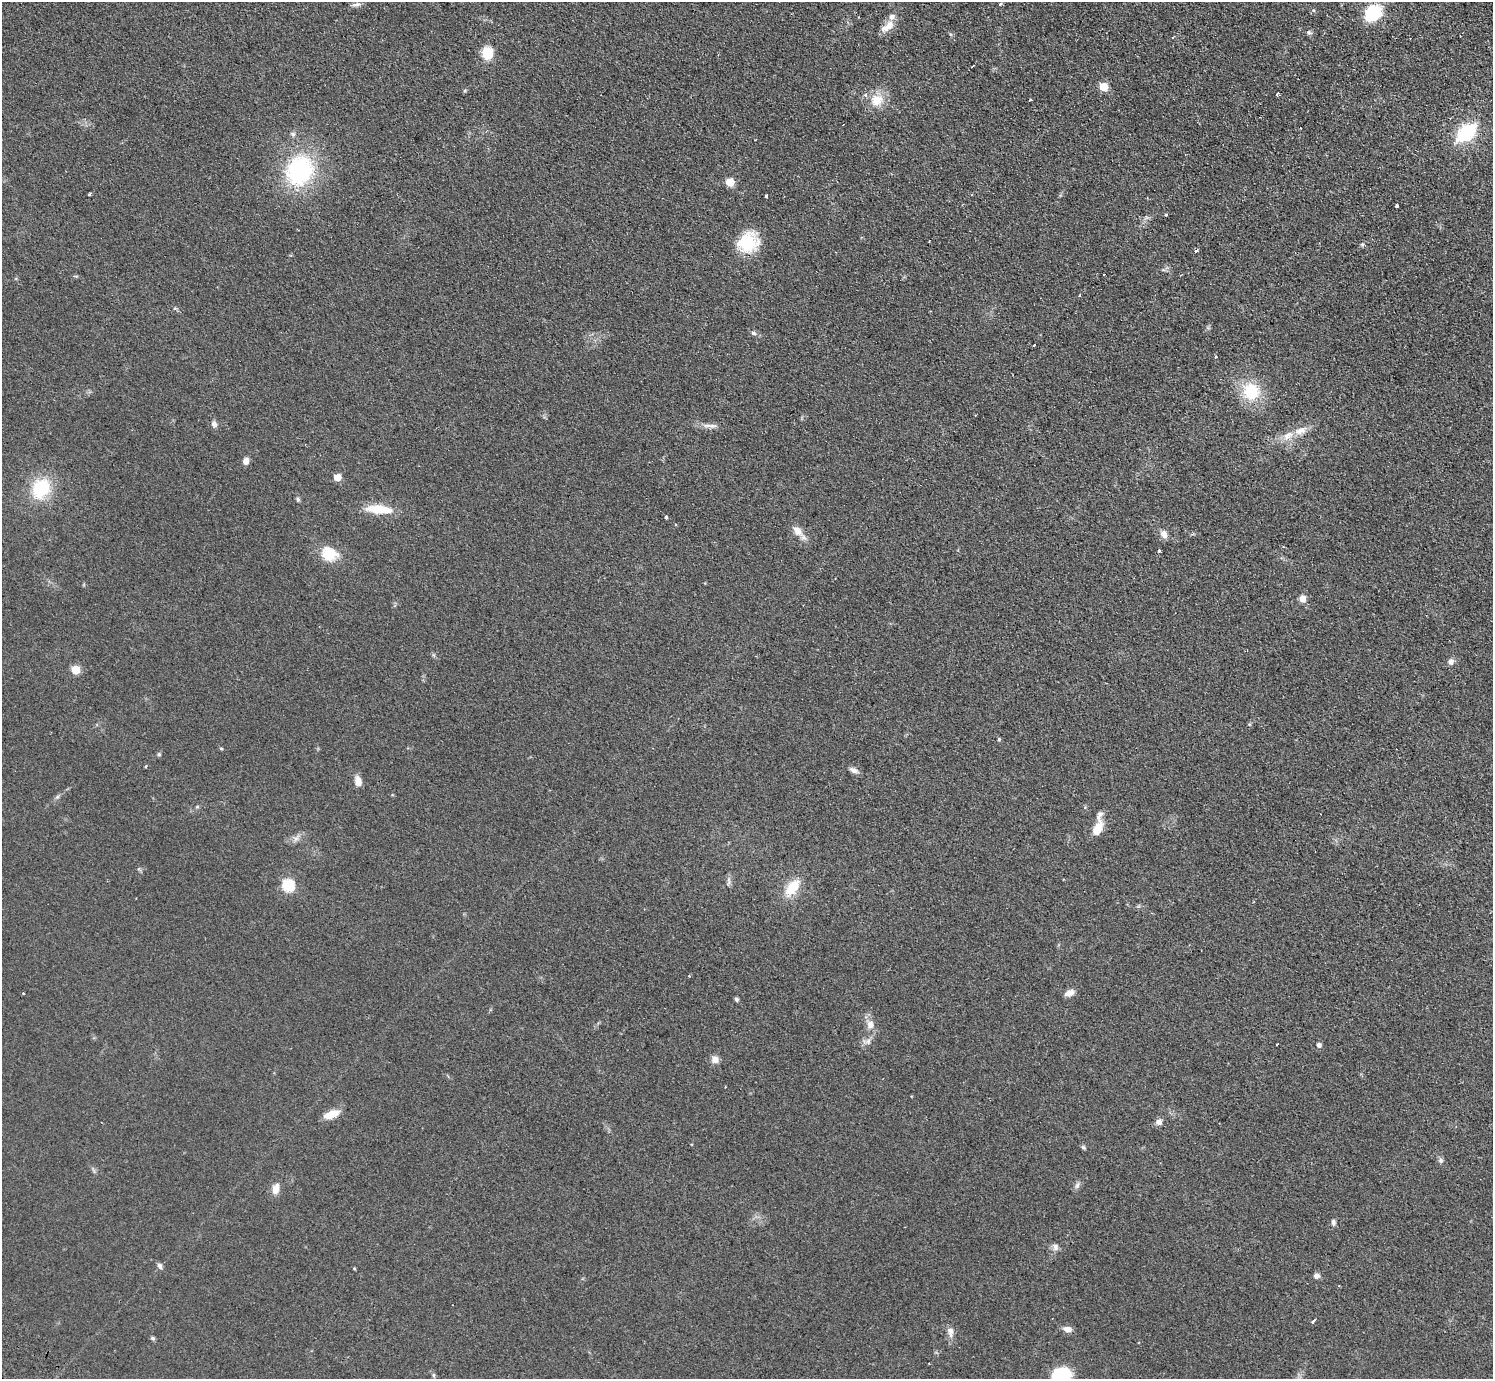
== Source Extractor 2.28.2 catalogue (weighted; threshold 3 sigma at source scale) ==
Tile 10 of 4 x 4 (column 2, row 3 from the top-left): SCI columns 1531-3021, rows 1582-2958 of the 6042 x 6058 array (HDU 1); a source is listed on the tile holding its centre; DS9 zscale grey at full resolution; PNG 1495 x 1381 px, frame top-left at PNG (2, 2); no overlay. Shown black and unused: <1% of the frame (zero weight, under 2 of 3 exposures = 3% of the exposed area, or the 3 px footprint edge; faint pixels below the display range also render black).
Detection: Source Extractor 2.28.2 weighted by HDU 2 'WHT'; one run over the whole footprint, this tile lists its part. Background 0.0829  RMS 0.0076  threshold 0.0344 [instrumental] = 3 sigma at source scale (4.5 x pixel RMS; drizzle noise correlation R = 1.50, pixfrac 1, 0.05/0.05 arcsec/px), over >= 5 px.
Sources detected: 91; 1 inside a brighter object's white glare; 4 cosmic-ray / hot-pixel residue — not listed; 4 inside a brighter listed object's ellipse — not listed separately; the other 82 listed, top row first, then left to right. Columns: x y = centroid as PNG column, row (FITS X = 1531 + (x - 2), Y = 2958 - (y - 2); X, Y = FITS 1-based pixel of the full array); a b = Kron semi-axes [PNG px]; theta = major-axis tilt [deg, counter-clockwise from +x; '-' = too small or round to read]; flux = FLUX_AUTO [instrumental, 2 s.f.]
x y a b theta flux
1000 4 3 3 - 9.4
356 5 12 6 11 2.7
1373 13 18 14 37 35
859 17 3 2 - 0.6
887 27 21 9 35 7.9
1309 32 6 5 - 1.5
1173 37 4 2 - 0.66
487 53 12 10 -87 18
1104 87 5 5 - 22
1277 94 4 3 - 1.5
877 100 19 17 11 13
1030 100 3 2 - 0.91
1466 132 24 14 40 42
293 134 7 7 - 1.8
300 170 28 24 71 91
730 182 5 5 - 20
89 194 3 3 - 0.99
766 196 3 3 - 2
1397 205 3 3 - 2
1166 215 3 3 - 1.8
748 242 25 22 39 27
1362 244 6 4 19 1
1196 251 4 3 - 3.5
1079 295 3 2 - 1.1
753 333 7 5 -29 1.7
1034 345 3 2 - 1.1
1216 356 3 3 - 1.7
1251 392 18 16 -69 32
975 415 2 2 - 0.85
214 424 7 6 - 2.9
713 426 12 4 5 2.7
1300 431 18 9 20 8.1
246 461 7 6 - 4.7
337 477 5 5 - 12
41 489 20 16 58 39
298 499 7 5 -69 1.2
377 509 27 12 -1 16
666 517 4 3 - 2.4
797 531 16 9 -51 7.3
1164 534 12 8 -57 4.2
1159 550 3 3 - 3.9
329 554 19 16 -25 18
1302 598 7 6 - 5.8
1451 661 7 6 - 3
76 670 5 5 - 22
999 739 5 3 - 0.74
221 748 5 4 - 0.95
159 754 5 5 - 0.98
146 766 4 2 - 0.72
853 770 12 6 -29 3
358 781 11 7 -80 6.2
57 797 6 5 - 1.4
197 807 6 4 19 0.9
1098 828 20 10 67 10
296 838 9 4 37 2.5
288 885 6 6 - 69
792 888 24 12 53 18
23 993 3 2 - 0.57
1069 993 12 7 20 4.3
736 999 5 5 - 1.4
870 1025 10 9 - 5.1
868 1041 8 6 70 2.6
1277 1044 3 2 - 0.82
1319 1045 5 5 - 2.6
715 1059 9 8 - 4.8
331 1114 16 7 21 12
1159 1122 9 8 - 3.4
1083 1147 6 5 - 1.3
1441 1160 6 6 - 1.6
1077 1185 9 6 63 2.3
275 1189 11 7 76 7
1333 1222 8 6 -83 1.9
1055 1247 10 7 -83 3
160 1266 8 6 -62 2
354 1268 5 3 - 0.69
1316 1276 8 6 5 2.6
1313 1321 5 3 - 2
1067 1329 9 6 -7 4.8
950 1332 14 8 -79 4.5
153 1338 6 5 - 1.2
434 1375 6 4 -90 1.1
1060 1375 18 13 12 33
Overlapping masked pixels (flux is a lower limit): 1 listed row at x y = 331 1114
Isophote crosses this tile's border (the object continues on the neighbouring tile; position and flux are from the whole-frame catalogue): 1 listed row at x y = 1060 1375